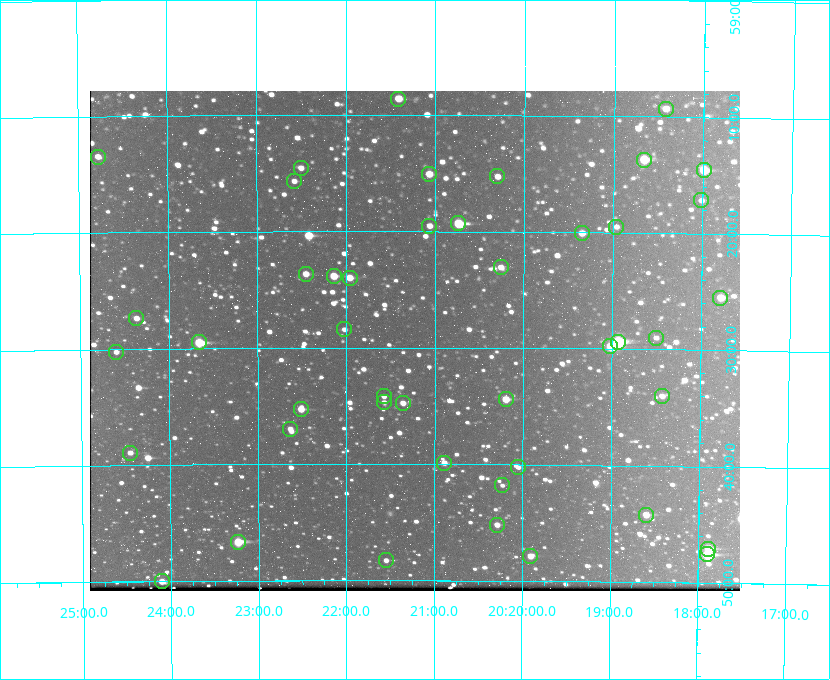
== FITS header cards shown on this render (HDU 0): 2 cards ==
NAXIS1  =                  650 / Width of table row in bytes
NAXIS2  =                  500 / Number of rows in table

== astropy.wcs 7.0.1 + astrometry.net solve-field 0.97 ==
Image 650 x 500 px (HDU 0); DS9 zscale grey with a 90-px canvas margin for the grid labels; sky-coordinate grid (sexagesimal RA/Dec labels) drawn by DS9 from the SOLVED WCS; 45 Tycho-2 reference stars matched to detected sources circled (green)
Header WCS: none
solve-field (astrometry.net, Tycho-2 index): SOLVED blind (the file carries no WCS)
Solved WCS: RA---TAN-SIP/DEC--TAN-SIP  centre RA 20:21:14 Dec +59:29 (305.31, +59.49 deg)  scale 5.16 arcsec/px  FOV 55.9' x 43.0'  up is +180 deg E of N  parity flipped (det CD > 0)
(file carries no celestial WCS; the grid is the blind solution)
Tycho-2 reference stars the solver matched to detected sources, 45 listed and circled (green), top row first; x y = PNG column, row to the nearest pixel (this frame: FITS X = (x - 90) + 1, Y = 500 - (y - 91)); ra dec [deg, ICRS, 3 dp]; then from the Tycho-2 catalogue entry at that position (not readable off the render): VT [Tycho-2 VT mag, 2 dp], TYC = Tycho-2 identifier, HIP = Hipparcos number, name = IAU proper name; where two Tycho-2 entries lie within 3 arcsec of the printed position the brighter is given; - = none
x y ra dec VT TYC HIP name
398 99 305.353 +59.143 10.51 3949-1307-1 - -
666 109 304.606 +59.155 10.95 3949-1673-1 - -
98 157 306.195 +59.224 11.41 3949-1857-1 - -
644 160 304.666 +59.228 9.63 3949-1325-1 - -
301 168 305.626 +59.242 11.94 3949-1433-1 - -
704 170 304.498 +59.243 9.91 3949-663-1 - -
429 174 305.267 +59.251 11.19 3949-745-1 - -
497 176 305.075 +59.254 11.10 3949-857-1 - -
294 181 305.645 +59.261 12.19 3949-1327-1 - -
701 200 304.503 +59.286 12.15 3949-1521-1 - -
458 223 305.185 +59.322 8.95 3949-1869-1 - -
429 226 305.266 +59.325 11.55 3949-717-1 - -
616 227 304.741 +59.325 12.05 3949-499-1 - -
582 233 304.838 +59.335 10.93 3949-1877-1 - -
501 267 305.064 +59.384 11.29 3949-93-1 - -
306 274 305.613 +59.394 10.81 3949-1261-1 - -
334 276 305.535 +59.397 10.37 3949-1383-1 - -
350 278 305.490 +59.400 10.79 3949-1179-1 - -
720 298 304.447 +59.425 10.97 3949-965-1 - -
136 318 306.091 +59.456 11.36 3949-919-1 - -
344 329 305.505 +59.474 11.77 3949-1259-1 - -
656 338 304.626 +59.483 12.57 3949-149-1 - -
199 342 305.915 +59.492 9.25 3949-1149-1 - -
618 342 304.733 +59.490 8.93 3949-1451-1 - -
610 346 304.755 +59.496 9.37 3949-615-1 - -
116 352 306.149 +59.504 12.27 3949-401-1 - -
384 396 305.394 +59.570 11.70 3949-405-1 - -
662 396 304.607 +59.567 11.00 3949-1861-1 - -
506 399 305.049 +59.573 10.18 3949-1099-1 - -
384 402 305.393 +59.578 11.77 3949-137-1 - -
403 403 305.340 +59.579 10.98 3949-39-1 - -
301 409 305.628 +59.588 10.19 3949-1517-1 - -
290 429 305.659 +59.616 11.86 3949-1415-1 - -
130 453 306.113 +59.648 11.13 3949-1837-1 - -
444 463 305.223 +59.664 11.52 3949-1631-1 - -
518 467 305.013 +59.671 12.48 3949-1826-1 - -
502 485 305.057 +59.697 12.28 3949-191-1 - -
646 515 304.649 +59.737 10.61 3949-735-1 - -
497 525 305.073 +59.753 11.06 3949-89-1 - -
238 542 305.808 +59.778 8.73 3949-715-1 100545 -
708 549 304.470 +59.785 9.54 3949-1615-1 - -
707 554 304.474 +59.793 10.98 3949-1187-1 100048 -
530 556 304.976 +59.797 11.33 3949-1031-1 - -
386 560 305.387 +59.804 11.49 3949-285-1 - -
162 581 306.026 +59.833 10.93 3949-785-1 - -